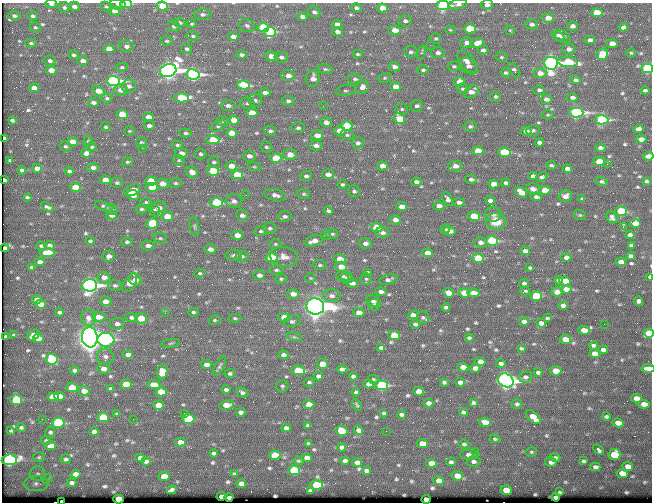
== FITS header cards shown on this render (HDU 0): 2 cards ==
NAXIS1  =                  650 / Width of table row in bytes
NAXIS2  =                  500 / Number of rows in table

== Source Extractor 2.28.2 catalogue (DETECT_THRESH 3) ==
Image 650 x 500 px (HDU 0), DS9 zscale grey, 1 PNG px = 1 image px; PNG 654 x 504 px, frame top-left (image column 1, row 500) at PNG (2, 3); each listed source drawn as its Kron ellipse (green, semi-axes under 4 px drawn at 4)
Background 352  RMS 1.1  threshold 3.35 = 3 sigma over >= 5 px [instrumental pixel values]
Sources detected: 646; of the 646, the 500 brightest by FLUX_AUTO listed and drawn (146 fainter detections omitted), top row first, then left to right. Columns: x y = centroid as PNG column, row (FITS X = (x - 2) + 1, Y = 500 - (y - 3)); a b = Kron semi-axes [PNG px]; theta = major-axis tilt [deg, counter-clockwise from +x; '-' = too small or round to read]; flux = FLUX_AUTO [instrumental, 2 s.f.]
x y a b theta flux
51 4 6 3 -2 220
118 4 8 5 -8 250
126 4 6 3 -1 3400
458 4 9 5 12 270
487 5 6 4 2 370
74 6 6 4 -16 320
162 6 5 4 - 2100
443 6 6 4 -1 13000
106 7 6 4 -24 120
64 8 6 5 - 180
356 8 5 4 - 220
382 8 5 4 - 950
114 11 6 5 - 550
314 12 6 5 - 200
597 13 6 4 -2 2000
202 14 8 5 4 250
14 16 6 4 -11 200
33 16 5 4 - 170
302 16 5 4 - 300
548 18 6 5 - 870
405 21 6 5 - 290
179 23 6 4 -12 180
192 24 5 4 - 100
337 24 5 4 - 440
531 24 6 5 - 280
247 25 8 6 -18 220
174 26 6 5 - 220
572 26 5 4 - 370
35 27 6 5 - 140
263 27 6 4 -5 4800
623 27 5 4 - 340
470 29 6 4 -1 4000
395 30 6 5 - 1000
450 30 5 4 - 110
510 30 5 4 - 100
270 32 6 5 - 5300
337 32 5 4 - 330
193 36 6 4 -9 140
233 36 5 4 - 430
558 36 6 4 -31 230
562 37 8 6 -24 430
436 38 5 5 - 140
590 40 5 4 - 320
167 41 6 4 -12 120
31 43 5 4 - 130
467 43 6 5 - 440
477 43 7 4 18 870
612 44 5 4 - 760
430 45 2 2 - 140
126 46 7 6 - 310
109 49 5 4 - 1100
187 49 5 5 - 160
569 49 6 5 - 340
483 50 5 5 - 270
411 52 7 5 -3 200
421 53 7 4 71 110
438 53 6 5 - 310
631 53 4 4 - 100
358 54 5 3 - 120
602 54 6 5 - 2800
73 55 5 4 - 170
241 55 5 4 - 200
271 56 6 5 - 700
281 57 7 5 -8 230
501 57 6 4 -14 120
50 61 6 5 - 230
83 61 5 4 - 440
467 62 13 7 -50 500
568 62 10 5 -5 4500
551 63 7 6 - 51000
454 66 6 5 - 140
468 66 10 7 -38 470
122 67 6 4 8 130
394 67 6 4 -13 320
647 68 5 5 - 12000
325 69 7 5 -9 140
51 70 5 4 - 860
168 70 8 6 17 59000
423 70 6 4 2 140
514 70 8 4 -60 250
505 73 5 4 - 140
540 73 6 5 - 590
193 74 7 5 -9 21000
288 76 6 5 - 460
313 78 8 6 80 500
385 78 6 5 - 140
355 79 7 5 -7 190
576 80 5 4 - 240
113 81 7 5 -2 19000
459 82 5 5 - 680
243 85 6 4 -6 6000
129 86 7 6 - 320
362 87 7 6 - 480
395 87 5 4 - 820
34 88 5 4 - 670
463 89 6 5 - 160
121 90 7 5 -4 600
346 90 10 5 8 220
539 90 6 4 -2 220
645 90 4 3 - 150
99 91 7 4 -30 1100
471 92 8 5 33 580
265 93 5 4 - 380
495 97 5 5 - 170
572 97 5 4 - 280
107 98 6 4 -5 130
181 98 7 4 2 3600
546 99 5 4 - 390
255 100 6 6 - 200
288 101 6 5 - 190
93 102 5 4 - 280
247 103 7 5 -13 170
228 105 7 5 -2 260
323 106 2 2 - 160
417 106 6 5 - 220
402 109 6 5 - 130
576 112 7 5 -2 22000
252 113 5 4 - 1700
122 114 5 4 - 1900
548 115 6 4 1 110
148 117 5 4 - 530
399 119 6 5 - 1900
12 120 4 4 - 150
234 120 5 4 - 970
602 120 6 5 - 13000
223 121 6 5 - 140
326 122 6 5 - 390
149 126 6 5 - 300
218 126 8 5 29 170
347 126 6 4 -1 4000
470 126 6 5 - 180
106 127 4 4 - 120
298 128 7 5 -1 200
638 129 5 4 - 450
129 131 5 4 - 99
270 131 6 5 - 200
340 131 6 4 -2 810
526 131 5 4 - 590
533 131 7 5 21 180
186 133 6 4 0 150
232 133 5 4 - 1400
317 135 6 5 - 730
347 135 7 5 -1 160
4 138 3 3 - 180
641 139 5 4 - 640
213 140 7 4 -1 2300
88 141 5 4 - 110
73 142 5 4 - 1400
539 142 4 4 - 280
141 143 5 5 - 150
358 143 6 5 - 220
177 145 6 4 2 150
316 145 6 5 - 350
65 146 6 5 - 130
92 147 5 4 - 110
266 147 6 5 - 150
142 148 2 2 - 670
600 148 5 4 - 330
478 151 5 4 - 1800
504 152 6 4 -5 5000
86 153 5 4 - 510
181 153 6 5 - 600
201 154 6 5 - 180
290 154 7 5 -8 630
249 156 6 5 - 390
648 156 5 4 - 560
276 158 6 4 -3 2300
10 160 4 3 - 130
179 160 6 5 - 130
127 162 5 4 - 110
214 162 6 5 - 180
599 162 6 4 -3 3300
607 164 2 2 - 260
552 165 5 3 - 120
231 166 6 4 -4 790
382 166 5 4 - 690
455 166 7 5 1 550
93 167 5 4 - 290
254 167 7 3 -7 110
37 168 5 4 - 560
567 169 5 4 - 440
22 170 4 4 - 190
69 171 4 3 - 210
213 171 6 4 -3 3500
192 172 6 5 - 660
328 174 6 5 - 420
237 175 6 4 0 3300
306 176 6 5 - 230
533 176 4 4 - 230
542 177 6 4 30 160
471 179 6 4 -2 200
4 180 4 3 - 220
105 180 5 4 - 910
151 181 5 4 - 2000
602 181 6 4 -17 150
646 181 4 4 - 140
416 182 5 4 - 260
117 183 6 5 - 150
175 183 6 5 - 130
506 183 4 3 - 170
162 184 6 5 - 710
342 184 5 4 - 140
494 184 5 4 - 1100
76 187 5 4 - 1700
152 187 6 4 -3 3700
533 189 7 5 -14 310
133 190 8 5 22 1300
545 190 5 4 - 1900
354 191 6 6 - 190
521 192 6 4 -33 1100
304 194 6 5 - 130
133 195 6 5 - 500
246 195 3 2 - 98
275 195 11 5 -14 350
565 196 6 6 - 390
27 197 4 3 - 120
536 197 5 4 - 210
448 199 7 4 -63 320
582 199 4 3 - 120
490 200 5 4 - 340
234 201 8 7 - 320
146 202 6 4 14 120
459 202 6 4 -4 250
217 203 6 5 - 6900
104 206 9 4 -19 150
439 206 6 4 2 380
47 207 6 4 -24 180
158 207 7 5 15 500
402 207 5 4 - 700
142 209 6 4 1 170
111 210 6 5 - 190
155 211 6 5 - 180
328 211 4 3 - 190
621 211 6 4 -6 5400
493 214 8 7 - 320
111 215 5 4 - 400
242 215 6 5 - 340
580 215 6 5 - 110
167 216 6 4 -4 1300
285 216 7 5 -3 240
474 216 6 4 -12 3100
612 217 6 5 - 220
395 220 5 4 - 450
496 221 10 8 -2 1300
152 223 6 5 - 2600
635 223 5 4 - 720
194 227 9 4 -81 160
623 227 3 2 - 300
270 228 6 5 - 170
376 228 6 4 -5 2800
445 229 5 4 - 160
261 231 6 5 - 160
450 231 6 4 -12 450
383 233 7 5 -4 240
332 234 6 4 13 130
237 235 5 4 - 640
326 235 5 4 - 100
630 235 4 3 - 240
160 238 7 5 -11 140
90 241 4 4 - 130
314 241 9 5 17 530
492 241 6 5 - 7600
127 242 5 4 - 170
480 242 6 5 - 300
365 243 6 5 - 330
275 244 6 5 - 110
148 245 6 5 - 300
631 245 4 3 - 130
41 246 4 4 - 150
49 246 5 4 - 230
5 248 4 4 - 160
210 249 5 4 - 400
525 251 5 4 - 340
47 253 8 4 2 1800
427 253 5 4 - 700
234 255 8 5 1 220
109 256 6 5 - 460
242 256 6 5 - 180
631 256 4 4 - 230
284 257 14 10 -11 650
566 257 5 4 - 380
272 258 6 4 -4 6100
478 258 6 4 -4 2500
340 259 6 4 -8 970
40 262 5 4 - 380
621 262 5 4 - 580
320 265 7 5 2 150
31 267 4 3 - 110
341 267 6 5 - 770
530 268 4 3 - 100
276 270 7 4 2 140
368 272 3 3 - 97
200 273 5 4 - 110
259 275 6 5 - 370
342 276 6 4 -19 170
104 277 6 5 - 460
650 277 4 3 - 490
310 278 5 4 - 110
347 278 6 5 - 220
281 279 6 4 12 120
366 279 6 5 - 140
135 280 7 5 -37 460
388 280 9 5 14 260
559 280 4 3 - 170
565 281 6 4 -8 1300
130 283 10 5 58 1600
352 283 6 4 -3 480
524 283 5 4 - 200
90 285 7 6 - 34000
115 285 6 5 - 180
566 289 5 4 - 810
525 291 4 3 - 100
381 292 6 4 -13 330
557 292 5 4 - 310
448 293 5 4 - 990
464 293 5 4 - 1900
473 293 6 4 -3 790
293 294 6 5 - 620
332 296 8 6 -6 310
536 296 6 4 -3 3800
37 300 5 4 - 440
106 301 6 5 - 510
373 301 7 5 -24 290
638 301 5 4 - 230
41 304 5 4 - 690
374 305 6 5 - 180
563 305 4 4 - 260
315 306 9 8 - 130000
446 307 4 4 - 210
60 312 4 3 - 170
193 312 5 4 - 130
359 312 5 4 - 590
165 313 3 3 - 99
413 315 5 4 - 430
98 317 7 5 -1 720
131 317 6 4 -2 210
284 317 6 4 -5 1300
423 317 6 6 - 160
88 318 8 7 - 580
141 318 6 5 - 1400
235 318 6 4 -1 120
547 318 4 3 - 100
215 320 6 4 13 120
292 321 8 5 14 220
524 321 5 4 - 340
541 323 5 4 - 450
117 324 7 6 - 340
415 324 5 3 - 190
604 324 2 2 - 330
584 330 6 4 -8 790
649 333 5 4 - 3900
14 335 4 3 - 120
33 335 7 5 35 680
394 335 6 4 -4 2900
6 336 3 3 - 100
90 337 10 8 -84 160000
294 337 8 3 -13 120
38 338 5 4 - 530
469 338 4 3 - 130
565 339 6 4 -7 1300
106 340 8 7 - 7900
171 343 9 3 9 110
593 345 4 3 - 200
381 348 4 3 - 150
521 348 4 3 - 110
603 350 5 4 - 390
595 353 5 4 - 620
128 354 5 4 - 360
283 355 5 4 - 330
105 357 8 8 - 310
52 359 6 5 - 3400
480 361 6 4 -12 700
501 363 4 3 - 250
206 364 5 4 - 430
322 364 5 5 - 1200
220 366 10 4 62 170
463 367 5 4 - 860
475 368 5 4 - 380
648 368 7 4 -3 440
103 369 6 5 - 410
342 369 5 3 - 250
75 370 4 4 - 220
298 370 7 5 -5 2700
556 371 6 4 -8 1400
162 372 7 5 83 1100
538 372 4 3 - 200
230 373 5 4 - 170
318 376 5 4 - 280
353 376 4 4 - 200
525 377 7 5 10 190
373 379 5 4 - 110
506 380 8 6 -32 57000
309 382 6 4 6 130
444 382 4 3 - 140
460 382 5 4 - 330
126 384 5 4 - 1600
368 384 5 4 - 340
154 385 6 4 -8 830
382 385 6 5 - 8800
282 386 6 6 - 150
72 388 6 4 -2 2000
110 389 4 4 - 160
226 389 5 3 - 220
84 391 5 5 - 610
419 391 5 4 - 1100
161 392 5 4 - 1600
356 392 4 3 - 130
242 393 6 4 -26 200
59 396 5 4 - 680
53 397 6 4 0 2200
636 398 5 4 - 680
16 400 6 5 - 4100
429 403 5 4 - 370
473 403 4 3 - 130
309 404 5 4 - 1100
517 404 5 5 - 170
644 404 5 4 - 710
159 405 5 4 - 1700
226 405 7 4 12 1300
357 405 6 4 -59 110
241 412 4 4 - 300
464 412 4 3 - 170
184 413 3 2 - 100
384 413 4 3 - 110
117 414 4 3 - 110
401 415 4 4 - 190
103 417 6 5 - 2900
533 417 9 4 -42 950
606 417 4 4 - 160
42 419 2 2 - 150
133 419 2 2 - 150
188 419 6 5 - 5200
485 422 6 4 -12 1000
58 423 6 5 - 7500
618 423 5 4 - 650
307 425 3 3 - 110
21 428 5 4 - 170
286 428 4 4 - 240
358 430 5 4 - 370
11 431 3 3 - 110
341 431 6 5 - 2000
386 431 2 2 - 410
50 432 5 5 - 170
94 432 4 4 - 290
495 439 5 3 - 110
46 441 5 4 - 150
180 442 5 4 - 690
308 443 4 3 - 99
422 444 5 4 - 1200
464 444 5 4 - 150
50 446 5 4 - 940
342 447 4 4 - 230
598 450 6 3 -44 230
475 451 2 2 - 260
531 452 6 4 13 120
214 453 4 3 - 160
275 455 6 4 -3 2500
469 455 9 5 -1 320
615 455 6 5 - 2700
39 457 6 5 - 110
140 458 5 4 - 370
307 458 5 4 - 470
555 458 5 4 - 160
66 459 5 4 - 140
9 460 8 5 7 16000
146 461 4 4 - 200
298 461 5 4 - 99
345 461 4 4 - 250
583 461 4 3 - 130
357 462 5 4 - 400
451 462 4 4 - 220
473 462 7 5 -5 250
551 462 6 5 - 310
431 463 5 4 - 880
628 466 5 4 - 750
595 467 5 4 - 270
294 470 6 5 - 4800
366 471 4 4 - 220
622 473 6 4 -9 820
38 474 7 7 - 210
75 474 5 4 - 460
234 474 4 3 - 96
164 476 5 4 - 1000
457 476 6 5 - 900
47 479 5 4 - 120
439 480 5 4 - 490
72 483 5 4 - 270
36 484 12 7 0 400
241 484 5 4 - 490
316 485 6 5 - 3900
172 490 5 3 - 150
310 490 4 3 - 100
506 490 6 5 - 1300
560 492 4 3 - 100
222 496 5 4 - 550
229 497 4 3 - 230
556 497 4 3 - 210
118 499 5 4 - 4200
426 499 5 4 - 940
61 501 3 3 - 340
At the frame edge (FLAGS 8, measured only in part): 14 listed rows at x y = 51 4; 118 4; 126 4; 458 4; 487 5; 162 6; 443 6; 647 68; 4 138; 648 156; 650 277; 649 333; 648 368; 61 501
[146 fainter detections neither listed nor drawn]